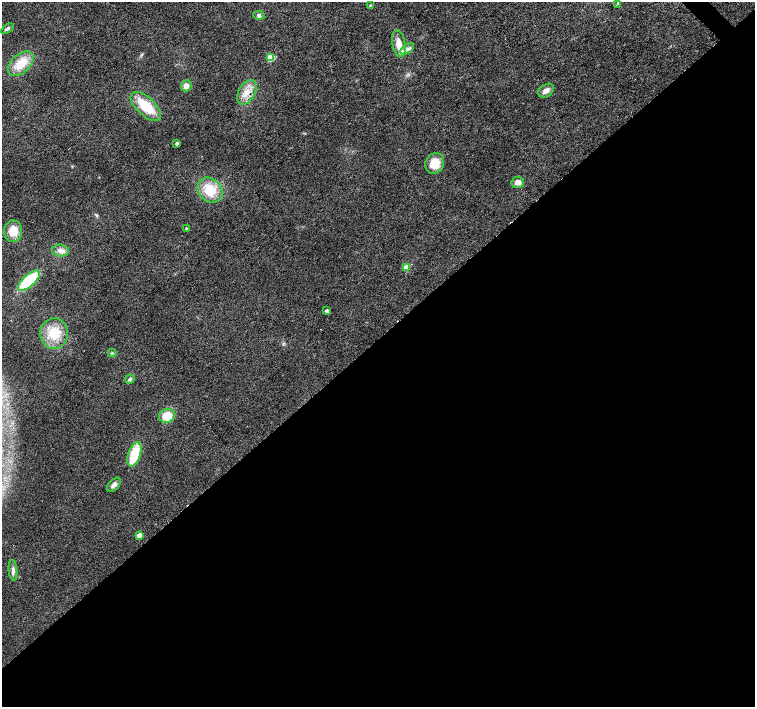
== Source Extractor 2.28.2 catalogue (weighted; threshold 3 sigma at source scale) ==
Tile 15 of 4 x 4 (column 3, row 4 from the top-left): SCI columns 3016-4521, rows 219-1627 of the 6026 x 6005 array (HDU 1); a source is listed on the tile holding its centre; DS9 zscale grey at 2 x 2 block average (1 PNG px = mean of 2 x 2 image px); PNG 757 x 709 px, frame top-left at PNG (2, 2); each listed source drawn as its Kron ellipse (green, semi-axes under 4 px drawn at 4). Shown black and unused: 52% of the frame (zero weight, under 2 of 3 exposures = <1% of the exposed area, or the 3 px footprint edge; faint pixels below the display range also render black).
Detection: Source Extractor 2.28.2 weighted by HDU 2 'WHT'; one run over the whole footprint, this tile lists its part. Background 0.0208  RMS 0.0065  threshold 0.0292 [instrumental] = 3 sigma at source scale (4.5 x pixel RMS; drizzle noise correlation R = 1.50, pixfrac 1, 0.0396/0.0396 arcsec/px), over >= 5 px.
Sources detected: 32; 1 cosmic-ray / hot-pixel residue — neither listed nor drawn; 1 inside a brighter listed object's ellipse — not listed separately; the other 30 listed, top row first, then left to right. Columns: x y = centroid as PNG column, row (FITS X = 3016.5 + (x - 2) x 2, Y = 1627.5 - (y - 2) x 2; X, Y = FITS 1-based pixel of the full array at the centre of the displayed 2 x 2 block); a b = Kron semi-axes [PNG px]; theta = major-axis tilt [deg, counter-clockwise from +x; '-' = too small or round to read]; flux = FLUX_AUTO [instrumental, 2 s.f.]
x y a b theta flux
618 3 3 2 - 2
370 5 3 2 - 1.2
259 15 5 4 - 3.1
7 29 7 4 32 3.5
399 44 13 6 -80 16
407 49 7 4 35 5.5
270 57 3 3 - 49
21 64 15 9 43 31
186 86 5 5 - 8
546 91 8 6 35 8.7
247 92 13 8 59 18
146 106 19 9 -43 43
177 143 3 2 - 5.9
435 163 10 9 - 27
518 182 6 5 - 8.3
210 190 14 11 -44 38
186 228 3 3 - 1.8
13 231 11 9 88 24
61 251 8 6 -7 8
406 267 3 3 - 30
29 281 13 6 42 84
327 311 3 2 - 7.3
54 333 15 14 - 38
112 353 4 3 - 1.9
130 379 5 4 - 3.7
167 416 8 7 - 27
134 454 13 6 71 54
114 485 8 5 47 7.3
139 535 3 3 - 18
13 570 10 4 -85 5.5